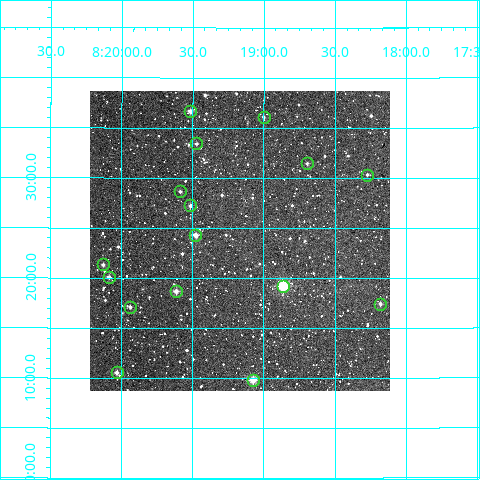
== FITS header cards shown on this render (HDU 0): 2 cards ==
NAXIS1  =                  300
NAXIS2  =                  300

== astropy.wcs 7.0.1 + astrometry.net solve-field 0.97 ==
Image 300 x 300 px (HDU 0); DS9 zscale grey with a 90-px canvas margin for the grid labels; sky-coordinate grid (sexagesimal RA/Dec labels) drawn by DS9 from the SOLVED WCS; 16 Tycho-2 reference stars matched to detected sources circled (green)
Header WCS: RA---TAN/DEC--TAN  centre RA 08:19:10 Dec +18:24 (124.79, +18.40 deg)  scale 6 arcsec/px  FOV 30.0' x 30.0'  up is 0 deg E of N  parity normal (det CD < 0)
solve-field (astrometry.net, Tycho-2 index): VERIFIED the header's WCS against the Tycho-2 star catalogue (verified at 2 index scales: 9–16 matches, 0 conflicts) and refined it, rather than solving blind
Solved WCS: RA---TAN-SIP/DEC--TAN-SIP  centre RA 08:19:10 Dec +18:24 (124.79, +18.40 deg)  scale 6 arcsec/px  FOV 30.0' x 30.0'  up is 0 deg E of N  parity normal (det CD < 0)
The solver's refit moves the header's centre by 1.5 arcsec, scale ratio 1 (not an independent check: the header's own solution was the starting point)
Tycho-2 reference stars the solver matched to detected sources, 16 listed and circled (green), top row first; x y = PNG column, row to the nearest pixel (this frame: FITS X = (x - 90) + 1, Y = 300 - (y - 91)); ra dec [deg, ICRS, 3 dp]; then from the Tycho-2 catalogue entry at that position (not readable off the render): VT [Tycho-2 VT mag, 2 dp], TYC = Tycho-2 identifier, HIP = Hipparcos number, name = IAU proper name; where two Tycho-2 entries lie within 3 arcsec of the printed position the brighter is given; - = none
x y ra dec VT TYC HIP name
190 111 124.879 +18.611 11.05 1382-731-1 - -
264 117 124.750 +18.602 12.88 1382-765-1 - -
196 143 124.868 +18.557 11.47 1382-1056-1 - -
307 163 124.674 +18.524 12.07 1382-1104-1 - -
367 175 124.568 +18.505 11.93 1382-1790-1 - -
180 191 124.897 +18.478 12.14 1382-1015-1 - -
190 205 124.879 +18.454 11.77 1382-964-1 - -
195 235 124.869 +18.405 10.32 1382-876-1 - -
103 264 125.031 +18.355 11.04 1382-745-1 - -
109 277 125.022 +18.335 11.54 1382-715-1 - -
283 286 124.716 +18.320 8.48 1382-1527-1 40733 -
176 291 124.903 +18.311 10.86 1382-686-1 - -
380 304 124.545 +18.290 11.38 1382-1170-1 - -
130 307 124.985 +18.285 11.27 1382-776-1 - -
117 372 125.008 +18.176 11.64 1382-1009-1 - -
253 380 124.768 +18.164 9.57 1382-1018-1 40747 -